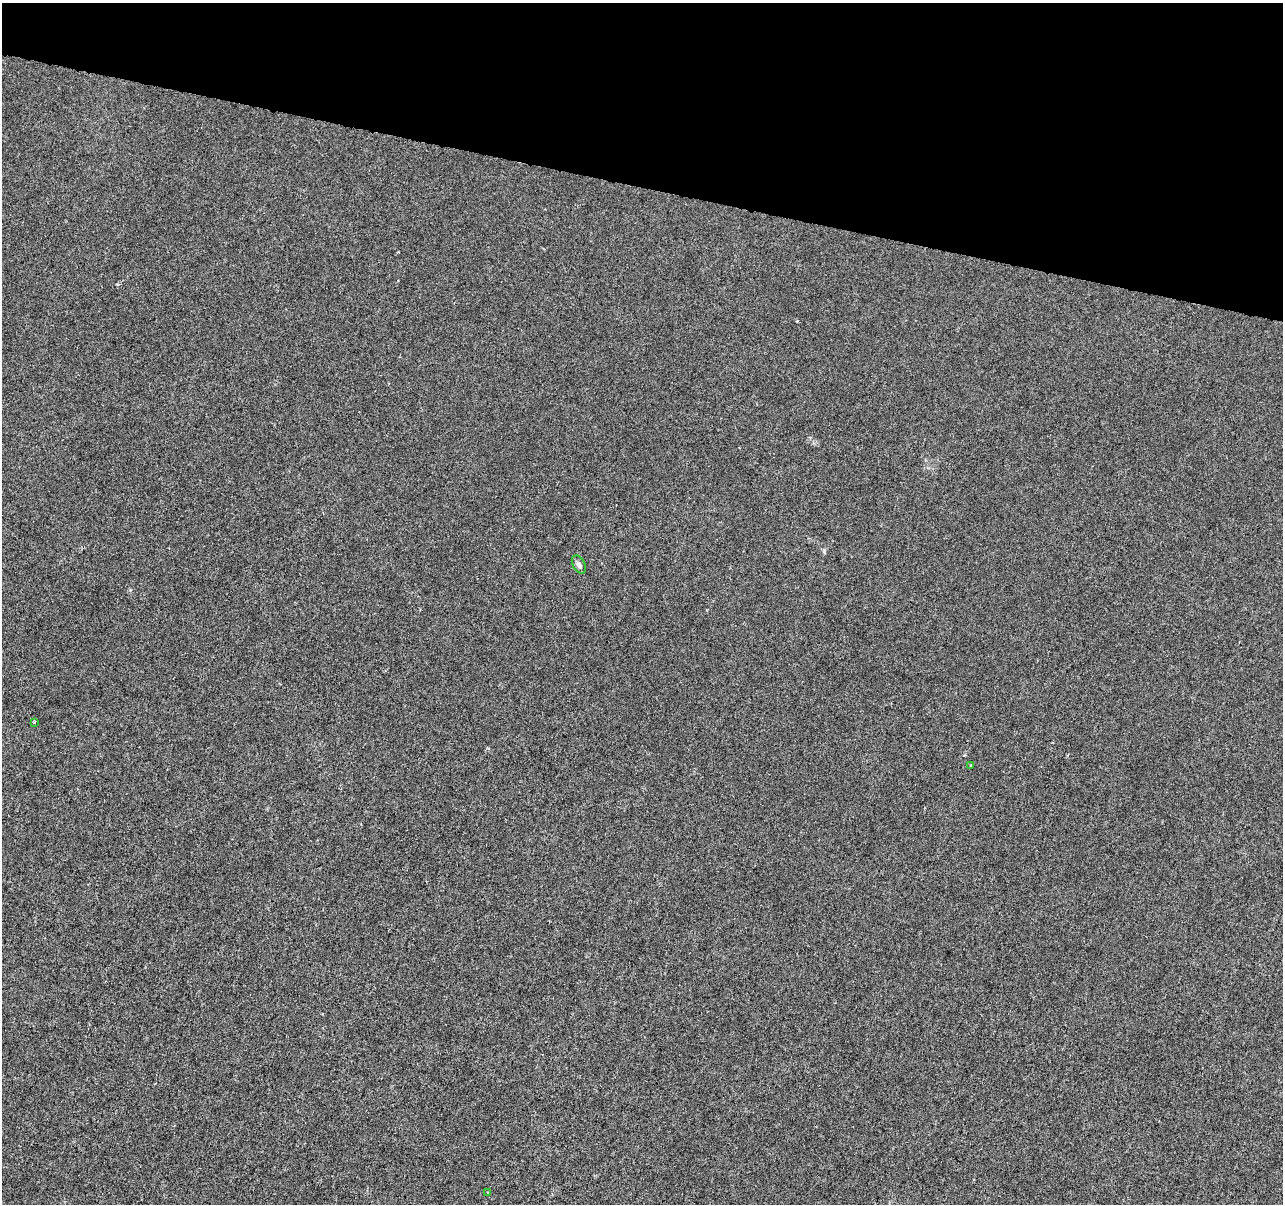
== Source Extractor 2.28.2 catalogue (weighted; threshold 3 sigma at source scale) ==
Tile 2 of 4 x 4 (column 2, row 1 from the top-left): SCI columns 1289-2569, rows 3891-5092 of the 5130 x 5314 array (HDU 1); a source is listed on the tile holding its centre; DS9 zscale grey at full resolution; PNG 1285 x 1206 px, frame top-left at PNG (2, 3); each listed source drawn as its Kron ellipse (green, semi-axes under 4 px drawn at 4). Shown black and unused: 15% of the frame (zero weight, under 3 of 6 exposures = <1% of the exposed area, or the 3 px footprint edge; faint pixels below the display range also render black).
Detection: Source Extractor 2.28.2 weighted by HDU 2 'WHT'; one run over the whole footprint, this tile lists its part. Background -1.39e-04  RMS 0.0012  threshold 0.0051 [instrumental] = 3 sigma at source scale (4.09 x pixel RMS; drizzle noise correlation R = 1.36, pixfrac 0.8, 0.0396/0.0396 arcsec/px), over >= 5 px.
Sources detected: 4; all 4 listed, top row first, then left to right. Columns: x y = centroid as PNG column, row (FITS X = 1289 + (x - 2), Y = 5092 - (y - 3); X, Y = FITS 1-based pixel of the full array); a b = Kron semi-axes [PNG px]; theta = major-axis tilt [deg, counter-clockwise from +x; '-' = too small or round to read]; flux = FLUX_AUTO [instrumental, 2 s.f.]
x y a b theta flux
579 565 9 6 -62 0.45
34 722 3 2 - 0.1
971 765 3 3 - 0.17
488 1192 3 3 - 0.086